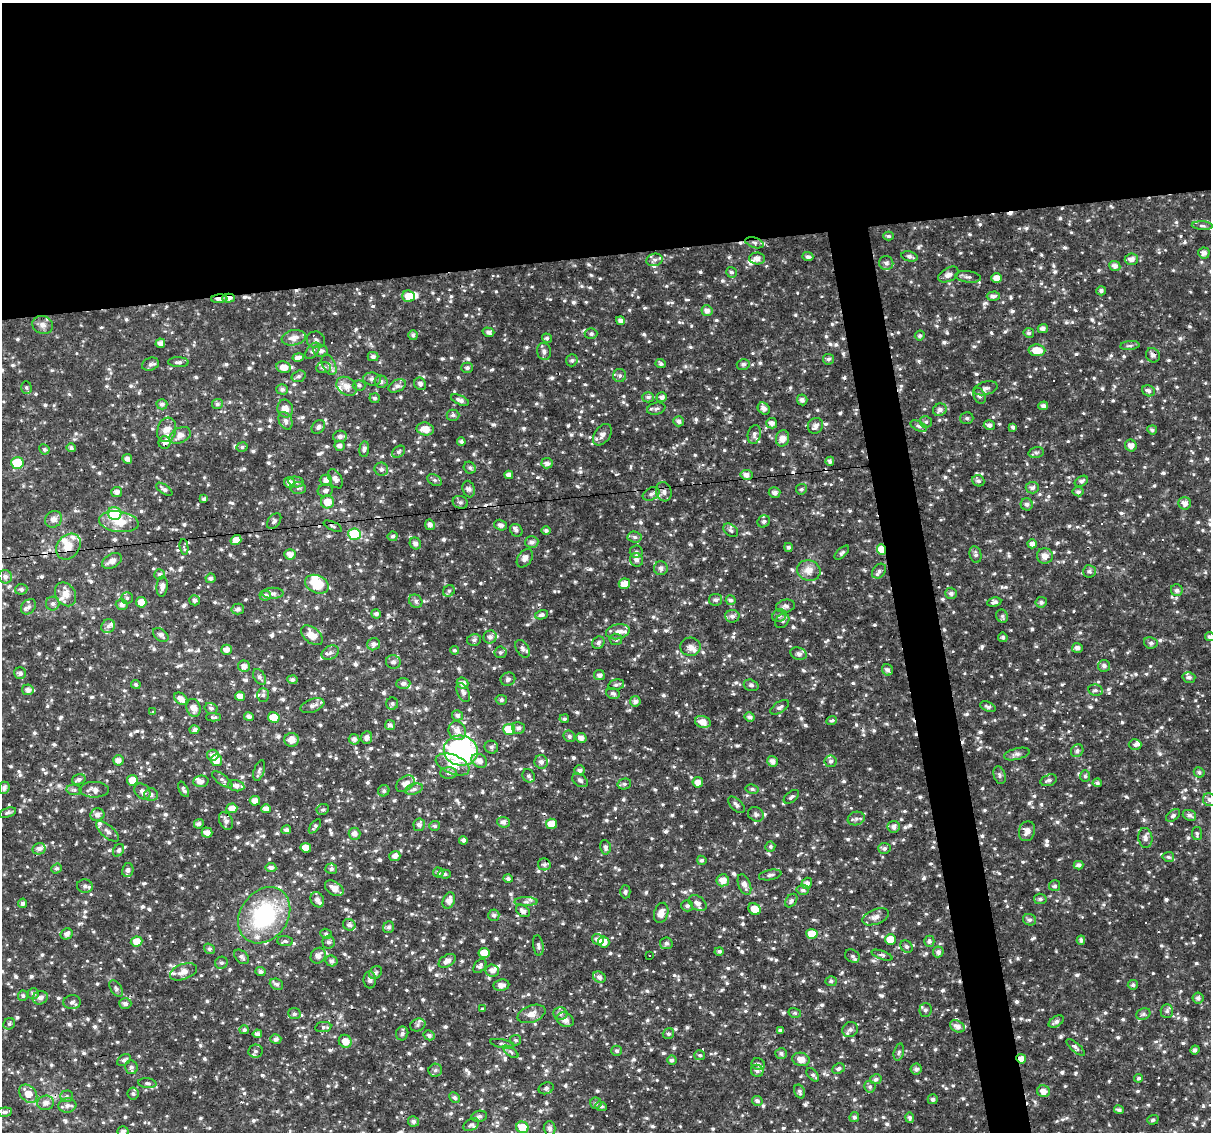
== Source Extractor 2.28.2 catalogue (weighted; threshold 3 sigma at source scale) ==
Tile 2 of 4 x 4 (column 2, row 1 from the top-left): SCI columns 1210-2418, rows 3410-4539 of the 4835 x 4608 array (HDU 1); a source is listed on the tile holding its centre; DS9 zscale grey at full resolution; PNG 1213 x 1134 px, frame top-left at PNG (2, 3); each listed source drawn as its Kron ellipse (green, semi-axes under 4 px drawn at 4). Shown black and unused: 25% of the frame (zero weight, under 3 of 4 exposures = <1% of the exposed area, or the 3 px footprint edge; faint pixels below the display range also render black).
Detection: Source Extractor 2.28.2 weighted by HDU 2 'WHT'; one run over the whole footprint, this tile lists its part. Background 0.0267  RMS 0.0042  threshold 0.0191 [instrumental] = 3 sigma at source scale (4.5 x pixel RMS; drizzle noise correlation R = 1.50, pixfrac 1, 0.0396/0.0396 arcsec/px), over >= 5 px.
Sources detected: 1311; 2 inside a brighter object's white glare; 27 cosmic-ray / hot-pixel residue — neither listed nor drawn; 51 inside a brighter listed object's ellipse — not listed separately; of the other 1231, all 500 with FLUX_AUTO >= 0.884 (the completeness limit of this list) listed and drawn (731 fainter detections not listed), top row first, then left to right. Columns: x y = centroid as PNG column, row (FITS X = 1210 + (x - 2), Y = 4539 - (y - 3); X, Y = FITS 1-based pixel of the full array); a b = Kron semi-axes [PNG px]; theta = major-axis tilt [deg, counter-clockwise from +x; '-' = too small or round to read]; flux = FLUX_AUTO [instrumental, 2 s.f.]
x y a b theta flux
1202 226 10 3 -3 0.91
888 236 5 4 - 0.95
755 243 9 5 -17 1.2
1204 253 6 5 - 1.8
909 256 8 5 -14 1.2
808 257 5 4 - 1.2
757 258 8 6 -2 2.3
1131 259 6 5 - 2.4
654 260 8 6 15 1.3
886 263 7 7 - 1.6
1115 266 6 5 - 2
731 272 6 5 - 0.9
948 275 11 6 30 2.3
968 277 13 5 -8 1.4
997 278 5 4 - 3.4
1101 291 5 4 - 1
408 296 6 5 - 4.8
993 296 6 4 1 1.2
229 298 6 4 1 2.2
219 299 8 4 2 1.9
707 311 5 5 - 2.1
620 320 4 4 - 1.8
43 325 10 9 - 2.1
1043 329 5 4 - 1.7
488 332 6 4 -17 1.4
1029 333 5 5 - 0.96
591 334 6 5 - 1
413 335 5 5 - 1
920 336 5 4 - 0.94
294 338 12 7 10 3.2
547 338 5 4 - 0.95
316 340 9 8 - 1.4
160 343 5 4 - 2.3
1130 346 9 4 6 0.95
1037 350 8 6 -3 6.9
313 351 9 5 52 1.2
321 351 7 6 - 1.4
544 351 8 7 - 1.5
1153 355 7 6 - 1.5
298 357 6 4 11 1.7
373 357 5 4 - 1.1
828 359 5 5 - 0.98
572 360 6 5 - 0.91
178 362 10 5 -1 1.1
150 364 9 6 21 1.2
661 364 5 4 - 1
743 364 6 5 - 1.2
329 365 11 6 -64 1.5
284 367 7 6 - 3.8
324 368 7 5 5 1.3
467 368 5 5 - 0.99
620 375 6 6 - 1.2
299 376 7 5 16 0.96
372 379 9 6 -9 1.5
381 382 6 6 - 1.4
420 384 6 5 - 1.3
359 385 6 5 - 1
347 386 11 8 -35 3.5
397 386 9 6 26 1.9
26 388 6 5 - 0.91
985 388 12 6 14 1.6
282 389 6 5 - 1.2
1148 391 6 5 - 1.4
979 396 8 5 -64 1.2
648 397 6 5 - 1.1
662 397 5 5 - 1.5
375 398 5 5 - 1
460 400 10 4 -24 1.7
802 400 5 5 - 1.4
162 404 5 5 - 1.2
217 404 5 5 - 1.2
1043 406 5 4 - 1.4
285 409 9 7 -77 3.3
656 409 9 6 12 1.2
764 409 7 5 -42 1.9
940 410 7 6 - 1.5
453 415 6 5 - 1
967 418 6 6 - 0.91
286 421 9 6 -65 1.6
679 421 5 5 - 1.3
926 422 6 5 - 1
772 423 5 5 - 2.2
989 425 5 5 - 1.4
815 426 8 7 - 1.7
919 426 9 4 -25 1.1
318 427 7 6 - 1.2
1013 427 4 4 - 1
425 429 8 6 -12 4.2
167 430 12 9 72 4.4
1152 430 5 4 - 1
754 434 9 6 79 1.4
180 435 11 7 28 2.9
602 435 12 8 54 2.1
340 436 7 5 10 1.6
782 438 8 6 78 3
165 442 6 6 - 1.5
461 442 4 3 - 1
339 446 5 5 - 1.5
1131 446 6 5 - 2.5
242 447 5 4 - 0.92
71 448 5 4 - 1.1
44 449 5 5 - 0.9
364 449 7 5 82 1.1
398 452 7 5 38 0.89
1036 453 7 5 14 0.91
127 459 5 4 - 1.8
830 461 4 4 - 1.5
17 463 6 5 - 15
547 463 5 5 - 1.6
470 468 6 5 - 1
381 469 7 6 - 1.2
509 475 4 4 - 1.6
746 475 6 5 - 2.4
335 479 10 6 -62 1.8
326 480 6 5 - 2.2
435 480 8 5 -27 0.97
978 481 6 5 - 1.3
1081 481 7 5 30 1.1
296 482 8 5 -10 1.2
290 483 6 5 - 2.6
298 488 7 6 - 0.96
1032 488 7 5 3 1.5
164 489 9 4 -34 1.4
469 489 8 6 -73 1.5
801 489 5 5 - 0.89
325 491 7 6 - 1.2
117 492 5 5 - 1.7
664 492 10 7 -71 1.9
775 492 6 5 - 1.6
1078 492 5 4 - 1.2
651 494 9 6 29 1.3
204 499 4 3 - 1
327 502 6 6 - 6.1
460 502 7 6 - 1.1
1185 503 6 6 - 2.3
1027 504 6 6 - 1.4
114 513 7 6 - 20
53 519 9 8 - 2.2
274 521 9 5 51 1.1
764 521 6 5 - 0.89
119 522 20 10 -7 7.1
430 525 5 5 - 1.7
501 525 6 5 - 1.4
333 526 10 4 -24 0.92
516 530 7 5 -50 0.99
731 530 8 5 -38 1.1
546 531 4 4 - 0.98
354 534 6 5 - 26
393 536 5 4 - 1
635 537 7 5 -4 1.2
236 540 5 5 - 4
532 542 6 6 - 1.8
415 543 6 5 - 1.6
1032 544 4 4 - 1.8
68 547 14 11 50 5.5
184 547 8 4 -81 1.3
788 547 4 4 - 0.98
882 549 5 4 - 11
636 551 6 6 - 1
842 553 9 4 44 0.89
290 554 5 5 - 2.8
976 554 8 5 -78 1.2
1045 556 8 7 - 2.6
525 558 10 7 54 2.4
636 560 7 6 - 1.8
112 561 10 7 30 2.7
661 568 7 7 - 1.5
809 570 12 10 -20 3.9
879 571 8 6 48 1.5
1089 571 6 6 - 1.1
160 574 5 5 - 1
5 577 7 6 - 1.8
210 578 5 5 - 1.2
317 584 12 8 -25 11
624 584 6 5 - 5.7
162 586 10 5 86 2.2
21 589 6 5 - 1.1
1177 590 6 6 - 1.6
449 591 6 5 - 0.95
273 593 11 5 1 1.3
951 593 6 5 - 1.4
66 594 13 9 -57 4.3
265 596 6 5 - 1.4
127 598 5 5 - 0.91
195 600 5 5 - 1.2
715 600 7 5 9 1.4
731 600 5 5 - 1.1
416 601 7 6 - 1.1
141 602 5 5 - 3.9
994 602 7 4 10 1.1
1041 602 5 5 - 1.2
53 604 7 7 - 1.4
122 604 6 5 - 1.8
785 606 9 6 11 1.5
28 607 8 6 47 1.6
238 609 6 5 - 1.2
376 614 5 4 - 1.1
542 615 6 4 16 1.1
732 616 7 6 - 1.7
779 616 7 6 - 1.2
1002 616 7 5 -65 0.97
782 621 8 6 47 1.1
108 626 7 6 - 1.3
618 632 12 7 11 2.5
161 635 9 5 -35 1.4
312 635 12 7 -40 5.2
490 637 6 6 - 1.7
1003 637 5 4 - 1
1210 637 5 4 - 1.1
616 639 6 5 - 1.2
474 640 7 5 12 1.1
598 643 7 5 46 1.1
1151 643 7 5 -10 1.1
373 644 6 6 - 1.7
690 647 10 9 - 2.3
1077 648 5 5 - 1.7
523 649 10 6 -58 1.3
227 650 5 5 - 2.4
454 650 4 4 - 0.89
500 652 6 6 - 1.1
330 653 9 6 26 1.5
798 654 8 6 -18 1.6
393 662 7 7 - 1.4
244 666 6 5 - 2.2
1104 666 6 6 - 1.5
887 670 6 5 - 1.5
20 673 6 6 - 1.3
599 675 5 5 - 1.7
260 677 8 5 -57 1.4
1189 677 6 5 - 1.1
508 679 7 6 - 1.2
292 680 5 4 - 1.1
403 683 7 5 1 1.2
462 683 6 5 - 2.3
136 684 5 4 - 0.96
616 685 8 5 13 1
751 685 7 5 -18 1.1
28 690 6 5 - 2
1095 690 7 5 -12 1.1
463 692 10 6 -63 1.6
613 693 7 5 -15 1.2
263 695 7 6 - 1
240 696 5 4 - 3.1
181 699 7 5 -40 3
501 700 6 5 - 1.1
635 701 5 5 - 1.4
392 704 6 6 - 1
312 706 12 6 20 1.9
780 707 10 5 32 1.2
988 707 8 4 -21 1.2
194 708 9 7 -72 3.1
211 708 6 5 - 1.1
152 712 3 3 - 2.3
457 715 5 5 - 1.5
214 717 7 3 -2 0.91
249 717 5 4 - 1.4
750 717 5 4 - 1.5
274 718 6 5 - 8.8
564 719 5 4 - 0.92
832 720 5 4 - 1
703 722 8 6 -17 3.4
390 725 5 5 - 1.4
518 728 6 6 - 1.4
509 729 6 5 - 14
194 730 5 4 - 1.5
457 731 10 8 -66 3.3
569 736 6 5 - 0.89
367 737 6 5 - 1.7
581 738 5 5 - 2.1
354 739 5 5 - 1.6
292 740 7 7 - 3.2
1135 745 6 5 - 1.1
491 747 7 6 - 1.1
461 751 17 15 -12 100
1077 751 7 6 - 1
1017 754 13 5 14 1.6
213 755 6 5 - 2.1
118 760 5 5 - 2.4
216 760 6 6 - 5.4
479 761 8 6 -30 3.1
772 761 5 5 - 1.9
831 761 6 6 - 1.1
541 762 7 6 - 1.6
453 764 18 9 -22 7
580 770 5 5 - 1.4
259 771 10 5 72 1.1
1199 772 5 5 - 0.95
449 773 8 5 -1 1.3
1000 775 9 5 -72 1.1
529 776 7 6 - 1.1
1085 776 6 5 - 0.89
79 779 7 5 18 1.3
132 780 5 5 - 3.9
222 780 12 5 -36 1.3
580 780 8 6 -35 1.2
1049 780 8 5 16 1.3
201 781 8 5 5 2.2
698 782 5 5 - 2.8
1097 783 4 4 - 0.89
405 784 10 7 37 3.1
624 784 7 5 14 0.93
236 786 8 5 -11 1.8
4 788 6 5 - 1.5
183 789 8 4 -63 1.1
414 789 9 5 16 1.3
752 789 6 4 -10 0.89
74 790 8 5 -8 1
94 790 15 8 0 2.7
142 791 9 7 -47 1.7
384 791 6 5 - 1
151 795 6 6 - 1.5
791 797 9 5 38 1
1209 800 7 6 - 1.3
255 801 5 5 - 2.7
736 805 10 5 -45 1.4
232 808 5 5 - 3.7
266 809 5 4 - 2.7
323 809 6 5 - 0.93
8 813 9 4 17 0.89
756 814 8 7 - 1.2
97 815 7 6 - 2.1
1173 815 8 5 38 0.94
1189 815 7 5 -21 1.4
856 818 8 6 18 1.4
226 821 9 6 -65 1.7
504 822 6 5 - 2
199 824 5 4 - 0.99
551 824 5 5 - 4.6
419 825 6 6 - 1.4
315 826 8 4 52 0.95
435 826 5 5 - 0.99
894 827 6 6 - 1.7
286 830 5 4 - 1.3
107 831 14 6 -40 1.8
1027 831 10 8 72 2.5
207 833 5 5 - 2.6
355 834 6 6 - 2
1197 834 6 5 - 0.95
1145 838 10 7 -82 1.9
463 840 4 4 - 1.4
770 846 5 5 - 0.88
605 847 7 5 -78 1.2
306 848 5 5 - 4.9
884 848 6 5 - 1.1
39 849 6 6 - 1.9
118 850 7 5 57 1.2
395 856 5 5 - 2.3
1168 857 6 5 - 1
702 860 5 4 - 1.1
544 864 6 6 - 1.2
1079 865 5 4 - 1.6
271 868 5 4 - 1.6
56 869 5 4 - 0.96
331 869 6 5 - 1.2
128 870 7 5 79 1.5
438 872 5 5 - 1.1
444 874 6 4 -2 0.91
770 875 11 5 11 1.3
508 879 5 4 - 1.1
723 880 6 6 - 4
807 883 6 5 - 1.7
744 885 11 6 -68 2.3
85 886 8 7 - 1.5
1055 886 5 5 - 0.96
334 888 10 6 -34 3.4
803 890 6 5 - 1.1
625 892 6 5 - 0.98
1040 899 6 5 - 1
317 900 8 6 -62 1.8
449 901 8 6 70 2.9
791 901 7 5 53 1.2
526 902 11 4 1 1.4
22 903 5 4 - 1.1
697 903 10 6 -37 2.2
687 906 6 5 - 1.2
754 909 6 5 - 5.1
523 911 8 5 -36 2.2
661 913 10 7 73 3.7
264 915 30 23 54 41
494 915 5 5 - 1.1
876 917 14 7 22 2.2
1029 920 7 5 -22 1.2
349 925 6 5 - 1.5
388 927 6 5 - 1.2
67 934 6 5 - 1.8
326 934 6 5 - 0.9
812 934 5 5 - 6.9
598 939 6 5 - 1.9
890 940 5 5 - 7.2
1081 940 4 4 - 1.1
137 941 6 5 - 3.9
285 941 8 5 -3 1
929 941 5 5 - 0.98
328 942 6 6 - 1.2
604 942 5 5 - 3.6
666 943 6 6 - 1.1
538 946 10 5 -83 1.2
906 947 7 5 -45 0.95
209 949 6 5 - 1
719 951 4 4 - 1.1
938 952 5 5 - 1.5
484 953 5 5 - 4.5
882 955 11 4 -19 0.92
318 956 8 7 - 2.4
649 956 3 3 - 1.1
852 956 8 6 -36 1
241 957 8 5 -43 1.4
332 961 6 5 - 1.5
447 961 9 6 31 2.3
221 963 6 6 - 1.1
480 966 8 5 51 1.3
492 970 6 6 - 2.4
183 972 14 7 20 2.9
260 972 5 4 - 1.4
376 973 7 5 44 1
599 977 6 5 - 1.6
370 980 8 6 -87 1.7
831 981 5 5 - 0.97
276 984 7 5 -22 1.4
501 985 8 5 7 2.1
1133 985 5 4 - 0.96
116 988 9 5 -58 1
33 993 5 5 - 1.3
23 996 5 5 - 0.9
40 998 7 6 - 1.9
1198 998 5 5 - 1.3
72 1002 9 7 5 1.4
125 1003 6 5 - 1.4
483 1009 3 3 - 12
925 1010 7 6 - 1.1
1167 1011 7 6 - 1.2
560 1013 7 6 - 1.5
795 1013 6 5 - 0.94
294 1014 6 5 - 1.2
531 1014 14 8 20 3.4
1143 1014 7 5 22 0.94
565 1020 9 7 -25 2.3
1056 1022 8 5 32 1.4
9 1024 6 5 - 0.92
418 1025 8 6 23 1.2
957 1026 8 5 -29 2.1
323 1027 8 5 8 0.92
244 1030 5 4 - 0.91
780 1030 4 3 - 1
850 1030 8 7 - 1.4
402 1033 7 6 - 1
257 1034 5 4 - 1.6
668 1034 6 5 - 0.92
429 1035 5 4 - 1.1
276 1039 5 4 - 1.6
516 1040 5 5 - 0.95
345 1041 6 6 - 3.8
502 1044 12 4 -11 1
1076 1047 11 4 -42 1.1
1195 1050 5 4 - 1.2
255 1051 7 6 - 1.3
616 1051 5 5 - 1.1
511 1052 9 4 -36 1
899 1052 8 5 75 0.99
781 1053 6 5 - 1.1
700 1055 5 5 - 0.89
801 1059 9 6 -12 3.5
1021 1059 5 4 - 2.8
124 1060 7 5 35 1.2
672 1060 5 4 - 1.5
758 1064 7 5 -28 1.3
131 1067 7 6 - 1.4
838 1069 6 5 - 1.2
916 1069 5 5 - 1.4
435 1070 7 6 - 1.1
757 1071 6 6 - 1.5
813 1075 8 4 -49 1
1139 1078 4 4 - 0.96
876 1079 6 5 - 1.1
147 1083 9 4 -5 1
870 1087 6 5 - 0.98
546 1088 8 6 21 0.99
800 1091 7 5 -65 1
1043 1091 6 6 - 3.1
28 1094 10 7 -45 4.9
133 1094 6 5 - 0.88
67 1096 6 5 - 0.92
454 1098 5 4 - 1
933 1099 5 5 - 1.3
757 1101 5 5 - 1.4
46 1103 8 7 - 2.6
596 1103 6 5 - 0.95
67 1105 9 7 6 2
601 1106 6 4 -17 1
1119 1110 5 4 - 1.1
5 1112 7 4 6 1.1
479 1116 8 5 9 1.1
854 1117 5 5 - 1.1
910 1118 5 4 - 1.1
1153 1120 6 4 19 0.95
413 1121 5 5 - 1.3
471 1125 8 5 31 1
522 1127 6 5 - 8.2
550 1128 7 6 - 1.7
123 1131 5 5 - 1.3
Overlapping masked pixels (flux is a lower limit): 10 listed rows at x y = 229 298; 219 299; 1153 355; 165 442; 354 534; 184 547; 882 549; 894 827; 523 911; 1021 1059
Isophote crosses this tile's border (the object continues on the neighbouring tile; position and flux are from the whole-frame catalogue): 3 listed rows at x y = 1210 637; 1209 800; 123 1131